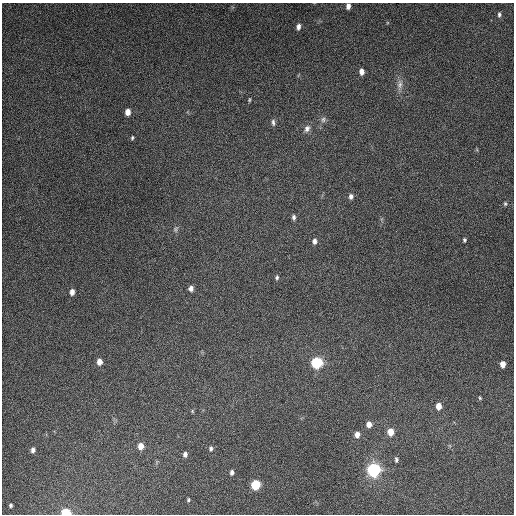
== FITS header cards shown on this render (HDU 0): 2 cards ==
NAXIS1  =                  512
NAXIS2  =                  512

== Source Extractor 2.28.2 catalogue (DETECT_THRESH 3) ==
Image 512 x 512 px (HDU 0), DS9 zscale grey, 1 PNG px = 1 image px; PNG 516 x 516 px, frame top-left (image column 1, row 512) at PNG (2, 3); no overlay
Background 4860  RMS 310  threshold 924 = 3 sigma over >= 5 px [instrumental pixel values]
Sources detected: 40; all 40 listed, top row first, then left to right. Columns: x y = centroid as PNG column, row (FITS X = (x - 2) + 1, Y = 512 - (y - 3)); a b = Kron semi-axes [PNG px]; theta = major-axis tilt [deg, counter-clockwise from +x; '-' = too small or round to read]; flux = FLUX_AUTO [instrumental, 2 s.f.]
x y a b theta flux
348 6 6 4 86 9.5e+04
499 15 6 4 90 4.4e+04
298 27 7 5 82 8.4e+04
362 72 6 4 -88 1.2e+05
400 84 14 8 84 1.2e+05
249 100 4 3 - 2.4e+04
128 112 6 5 - 1.6e+05
323 119 8 6 87 6.0e+04
273 122 9 5 -84 5.5e+04
307 129 10 7 65 9.1e+04
132 138 5 4 - 2.9e+04
351 196 7 6 - 7.0e+04
505 204 5 4 - 3.0e+04
294 217 7 5 -84 5.2e+04
175 229 9 5 70 4.8e+04
464 240 5 4 - 3.2e+04
314 241 6 5 - 7.8e+04
277 277 6 5 - 4.0e+04
191 288 5 5 - 9.3e+04
72 292 6 5 - 1.1e+05
99 362 6 5 - 1.5e+05
317 363 8 8 - 1.1e+06
503 364 6 4 89 1.6e+05
480 398 5 4 - 2.3e+04
438 406 6 5 - 1.8e+05
192 411 5 4 - 2.3e+04
369 424 6 5 - 1.3e+05
391 432 7 6 - 2.3e+05
357 434 6 5 - 1.3e+05
141 446 6 5 - 1.8e+05
211 448 8 5 88 5.4e+04
33 450 5 4 - 6.8e+04
185 454 6 5 - 7.2e+04
396 459 7 4 -80 4.1e+04
374 470 10 10 - 1.7e+06
232 472 6 4 83 6.0e+04
256 485 7 6 - 7.1e+05
188 500 5 3 - 2.6e+04
11 505 3 3 - 3.6e+04
66 512 7 5 -3 5.8e+05
At the frame edge (FLAGS 8, measured only in part): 2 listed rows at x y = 348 6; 66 512